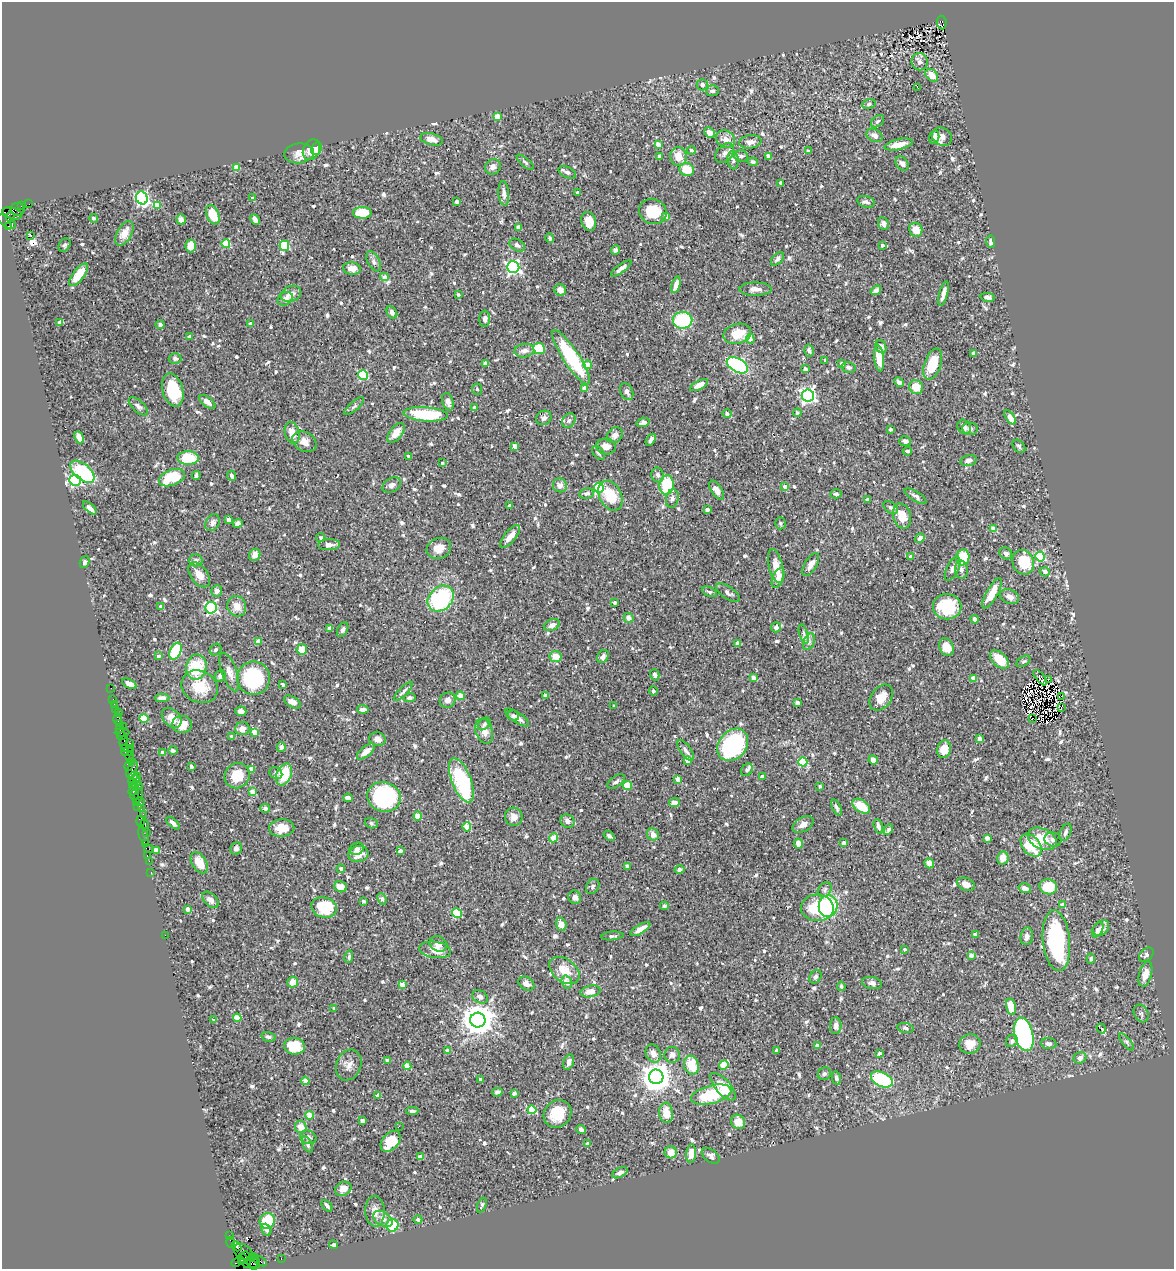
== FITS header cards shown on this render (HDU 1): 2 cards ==
NAXIS1  =                 1172
NAXIS2  =                 1267

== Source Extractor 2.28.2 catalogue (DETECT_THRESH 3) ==
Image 1172 x 1267 px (HDU 1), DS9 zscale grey, 1 PNG px = 1 image px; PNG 1176 x 1271 px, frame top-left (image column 1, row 1267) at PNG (2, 2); each listed source drawn as its Kron ellipse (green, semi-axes under 4 px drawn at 4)
Background 0.419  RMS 0.018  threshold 0.055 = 3 sigma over >= 5 px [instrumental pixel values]
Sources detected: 777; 1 with non-positive FLUX_AUTO (blend fragments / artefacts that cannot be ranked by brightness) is neither listed nor drawn; of the other 776, the 500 brightest by FLUX_AUTO listed and drawn (276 fainter detections omitted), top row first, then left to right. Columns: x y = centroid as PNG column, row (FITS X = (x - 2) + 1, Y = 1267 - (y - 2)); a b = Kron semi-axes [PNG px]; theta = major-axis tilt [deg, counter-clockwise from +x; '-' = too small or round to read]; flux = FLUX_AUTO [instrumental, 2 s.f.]
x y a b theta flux
942 22 7 4 -83 300
920 62 9 8 - 4.8
932 75 7 5 -44 11
702 85 6 5 - 4.1
917 87 2 2 - 7.1
712 91 6 5 - 3.1
869 104 7 4 12 2.5
497 116 4 4 - 16
878 121 7 5 39 2.4
709 133 5 5 - 9.3
874 135 8 6 -29 5.6
934 137 7 5 76 7.7
942 137 10 8 -30 6.8
432 139 11 6 -14 8.8
725 139 10 8 -32 9.5
750 142 11 6 9 7.4
658 145 4 4 - 12
899 145 14 5 12 11
317 149 7 5 64 8.8
311 150 11 8 64 17
691 150 4 3 - 2.4
808 151 4 4 - 2.4
299 153 15 10 7 9.5
725 153 11 7 51 5.2
659 156 3 3 - 5.2
678 156 9 8 - 16
741 156 7 6 - 3.8
768 156 4 3 - 7
733 160 9 5 -83 2.8
525 162 10 4 -41 2.4
753 162 5 4 - 3
902 163 8 5 -56 4.8
237 167 4 4 - 19
493 167 8 7 - 5.3
687 170 7 6 - 26
567 172 9 5 -27 3.4
781 183 4 3 - 6.3
578 192 4 3 - 5.2
504 193 12 5 -85 5.9
142 198 6 5 - 240
253 198 3 3 - 3.5
457 202 4 3 - 3.7
866 202 9 5 -15 3.6
29 204 2 2 - 5.1
157 205 4 4 - 24
22 206 3 2 - 19
18 209 7 6 - 76
653 211 14 12 -23 29
12 213 10 5 -18 460
362 213 9 6 -1 34
213 215 10 6 -68 24
666 216 4 3 - 8.5
10 217 5 3 - 120
94 218 4 4 - 2.7
181 219 5 4 - 7.1
255 219 5 4 - 7.3
589 221 10 7 -73 17
6 222 10 5 -35 34
883 223 7 5 -68 4.7
9 227 4 3 - 77
518 227 4 3 - 5.6
916 230 7 6 - 13
124 233 13 7 61 14
31 236 4 2 - 3.1
550 238 5 4 - 3
991 242 6 4 -83 3.2
226 244 4 4 - 38
64 245 7 5 59 2.4
517 245 8 5 -32 4
882 245 3 3 - 4.4
191 246 6 5 - 19
284 246 5 5 - 60
615 250 5 4 - 3.2
777 259 8 4 47 3
373 261 11 6 -63 4
513 267 6 6 - 280
352 268 9 6 -8 11
621 268 12 4 36 4.7
79 275 13 5 52 19
384 277 4 4 - 9.1
676 285 8 4 74 9.7
755 289 16 6 0 8.3
560 290 6 5 - 8.1
876 290 6 4 37 5.5
291 294 10 8 20 7.1
458 294 4 4 - 2.5
944 294 12 3 75 6.3
988 297 7 4 -7 3.6
285 299 8 6 37 6.3
392 312 7 5 -62 4.4
485 319 8 5 88 3.6
683 320 10 8 2 72
60 322 4 3 - 5.2
250 324 4 3 - 6.6
160 325 4 4 - 3.5
737 334 14 10 14 26
190 337 4 3 - 3.4
750 339 5 4 - 6.3
881 347 7 5 -62 5.9
539 348 6 5 - 35
524 351 10 6 9 6.7
809 351 6 4 -76 3
974 353 4 3 - 7
571 357 32 8 -57 100
175 358 6 5 - 2.6
879 358 13 5 -84 21
825 360 3 3 - 2.4
485 363 4 3 - 7.2
841 364 3 3 - 5.4
933 364 16 8 71 35
588 365 4 4 - 23
737 365 11 6 -29 180
849 367 7 5 -14 3.3
805 369 4 3 - 6.9
363 375 5 5 - 85
899 382 5 4 - 4.2
699 385 10 4 27 9.7
916 387 7 6 - 19
585 388 4 4 - 15
477 389 5 5 - 2.4
173 390 17 10 -75 47
627 392 9 6 -64 4.4
808 396 6 6 - 360
207 402 9 4 -38 6.1
448 402 9 5 -74 6.7
138 406 12 5 -43 4.3
354 406 12 4 40 2.7
475 407 3 3 - 3.7
797 413 4 4 - 2.4
425 414 22 7 -4 65
727 414 4 4 - 3.7
1010 417 8 4 -54 15
544 418 8 7 - 4.5
569 420 8 6 56 3.3
643 422 6 4 16 5.1
964 427 7 6 - 5
891 429 3 3 - 2.7
970 429 8 6 -5 4.3
292 433 11 7 -75 12
396 433 11 6 51 12
615 435 9 7 44 5.9
79 437 6 4 -64 8.4
651 440 6 3 57 3.3
905 441 6 5 - 5.2
304 442 12 9 -30 10
515 446 4 4 - 11
1019 446 7 5 -47 2.5
606 447 10 8 -8 9.4
907 451 4 4 - 2.9
598 453 8 5 -51 2.9
409 456 4 3 - 2.6
188 458 10 7 -1 47
968 460 8 5 15 5.7
442 463 4 3 - 2.4
82 472 14 7 -40 98
658 475 7 6 - 4.3
196 476 4 3 - 3.2
232 476 5 4 - 3.2
172 478 13 8 20 50
75 480 6 5 - 160
392 485 10 7 34 5.4
560 485 7 7 - 6
667 485 9 7 81 54
785 486 4 4 - 6.3
599 488 5 5 - 93
717 490 11 5 -57 8.3
586 493 7 5 10 3.3
836 494 5 4 - 3.6
610 496 16 11 -62 34
916 496 12 5 -32 3.5
672 498 9 6 80 4.4
867 500 4 3 - 4.1
509 505 3 3 - 2.3
90 508 8 4 -42 5.5
891 508 8 5 -37 2.8
707 509 4 3 - 7.2
902 516 13 8 -73 19
228 520 4 4 - 9
213 523 9 6 61 5.2
238 523 5 4 - 4.1
780 523 6 5 - 2.3
994 529 4 4 - 23
510 536 14 5 50 11
321 538 4 4 - 2.5
920 538 5 4 - 4.5
329 545 11 5 3 5
439 548 12 10 24 14
1006 553 6 5 - 4
255 555 6 5 - 7.2
1040 556 5 4 - 94
911 557 4 3 - 8.4
963 557 8 6 76 36
195 560 7 6 - 3.4
84 562 6 4 65 2.8
1023 562 12 10 -67 34
811 565 13 6 59 7.3
776 566 17 7 -77 13
952 569 13 6 64 6
961 570 9 6 -84 4.8
1045 572 5 4 - 6.3
199 575 14 8 -55 12
778 578 10 5 69 12
217 591 6 5 - 4.7
709 592 8 4 -25 2.3
728 593 14 6 -34 4.7
992 593 17 5 61 16
1010 597 10 7 -23 9
441 599 14 11 43 120
615 603 4 3 - 3.8
237 606 10 9 - 12
161 607 3 3 - 5.4
947 607 14 12 -1 44
211 608 6 5 - 180
629 618 5 5 - 6.6
975 619 4 3 - 4.6
552 625 8 5 24 5.6
776 627 5 5 - 5.1
330 628 4 3 - 5.4
343 630 8 5 63 3.5
804 634 10 3 -72 2.7
258 641 4 4 - 14
809 642 9 5 66 3.6
737 643 4 3 - 5.8
946 647 9 7 -63 14
302 649 5 5 - 20
216 650 6 5 - 2.8
176 651 9 5 66 74
158 656 4 3 - 3.7
556 656 6 5 - 15
603 657 7 5 53 4.5
999 659 11 7 -44 22
1023 661 8 4 35 2.3
196 667 13 10 78 47
229 672 20 7 -70 9.3
655 675 6 4 -71 3.3
220 676 6 5 - 4.1
253 678 16 16 - 110
753 678 4 4 - 11
973 678 4 4 - 18
1040 678 9 3 -50 3.9
1048 679 3 2 - 2.3
129 684 8 4 -26 7.7
283 685 3 3 - 4
200 687 19 15 -29 30
111 688 2 2 - 5.9
403 691 12 4 46 3.1
653 691 4 4 - 3.6
545 695 4 3 - 2.6
460 696 4 4 - 19
1061 696 2 2 - 360
162 698 7 4 3 7.5
410 698 6 4 13 3.3
881 698 14 10 55 15
113 699 2 2 - 13
448 700 8 7 - 5.5
292 702 9 5 -31 7.5
797 703 4 3 - 4.8
114 705 3 2 - 17
614 706 4 3 - 2.3
1061 708 3 2 - 1700
115 709 4 3 - 77
363 709 5 3 - 4.6
241 711 5 4 - 5.6
118 713 2 2 - 3.8
513 716 6 5 - 3.6
144 718 4 4 - 50
172 718 11 8 -46 12
517 718 14 5 -33 7.7
1032 718 2 2 - 2500
118 719 5 4 - 30
119 724 3 3 - 43
182 724 10 8 2 18
484 724 7 5 45 2.5
123 726 3 2 - 10
119 728 3 2 - 22
242 729 7 6 - 7.1
484 731 13 8 -70 9.6
122 732 7 3 0 93
255 732 4 4 - 15
121 736 4 3 - 65
232 736 3 3 - 3.5
979 738 4 3 - 8.4
377 739 8 7 - 8.2
124 742 7 3 82 74
130 743 3 2 - 44
733 745 17 14 51 160
281 747 5 4 - 6.1
124 749 4 3 - 30
131 749 4 2 - 43
944 749 9 7 75 16
686 750 12 5 -54 4.8
173 751 5 4 - 2.3
128 752 6 2 0 51
366 752 11 5 40 10
163 753 4 3 - 6.6
129 757 2 2 - 21
873 760 4 4 - 8
131 761 2 2 - 15
688 761 4 4 - 17
803 762 4 4 - 76
128 766 4 3 - 47
191 766 3 3 - 4.3
132 769 9 4 66 180
251 769 4 3 - 8.7
747 770 7 5 49 2.7
276 773 7 5 -33 2.6
284 774 11 7 68 34
133 776 4 3 - 45
237 776 13 12 - 24
762 777 4 3 - 5
137 779 6 2 -87 74
678 779 4 4 - 12
134 780 6 3 25 96
461 780 23 9 -68 100
616 782 10 5 35 3.7
132 785 4 2 - 54
137 785 6 2 -18 52
627 785 4 4 - 43
820 786 3 3 - 2.7
134 791 5 3 - 82
252 792 4 4 - 16
134 794 5 3 - 45
138 796 8 4 71 120
384 797 17 14 -18 150
348 798 5 4 - 7.5
136 802 3 3 - 21
140 802 5 3 - 83
674 803 5 4 - 9.6
861 806 10 6 -34 25
138 807 4 3 - 36
837 807 9 4 -67 2.9
265 808 5 4 - 3
141 809 3 2 - 22
143 814 2 2 - 41
418 816 4 4 - 26
514 817 9 8 - 7.9
140 821 6 4 -89 33
567 821 7 6 - 5.3
173 823 8 3 -43 4.2
371 823 7 5 -18 2.3
145 824 4 3 - 53
803 824 11 7 30 6.8
878 826 8 4 -73 4.1
467 827 4 4 - 31
282 828 12 9 1 16
888 829 5 4 - 4.4
147 832 3 2 - 27
1065 832 9 5 67 3.3
653 834 6 5 - 7.7
143 836 9 3 -71 76
609 836 6 4 -38 3.2
553 838 5 4 - 24
987 838 4 4 - 6.6
1042 839 15 10 -26 25
1053 839 8 7 - 3.7
798 843 5 4 - 8.4
844 843 4 3 - 6.1
145 844 4 3 - 41
1031 845 13 8 -51 44
236 848 6 5 - 4.2
149 849 4 2 - 37
357 849 7 6 - 3.8
156 850 4 4 - 15
400 851 4 3 - 5.1
358 854 10 8 13 13
147 855 3 2 - 21
1003 858 6 5 - 14
149 861 2 2 - 15
199 863 11 7 -58 17
929 863 5 4 - 7.8
627 866 4 3 - 4.6
341 869 4 4 - 3.4
679 869 5 4 - 6.8
151 873 3 2 - 16
966 884 9 6 -23 8.2
593 886 8 6 58 3
340 887 6 5 - 10
1048 887 9 7 -18 36
1025 888 6 4 -17 5.4
825 889 8 6 60 3.1
575 897 7 6 - 4.8
382 899 6 4 -68 2.5
210 900 10 6 -45 6.3
364 901 3 3 - 2.7
1063 905 4 4 - 15
664 906 4 4 - 2.4
828 906 11 9 83 90
324 907 13 10 -17 48
817 908 16 13 -3 47
188 909 4 4 - 8.5
457 913 5 4 - 63
561 924 7 5 -71 9.5
1101 928 9 6 44 9.3
640 929 11 4 31 9.4
1098 930 8 5 63 4.3
165 935 2 2 - 23
975 935 4 3 - 7
612 936 11 4 6 2.8
1027 936 9 6 79 5
1056 941 31 13 -84 150
438 944 9 7 -26 8
905 949 3 3 - 2.5
435 950 16 8 -8 14
971 955 4 4 - 7.9
1146 955 8 5 44 3.5
349 957 6 4 79 2.7
1091 958 5 4 - 2.3
564 970 17 11 -36 19
1145 974 13 6 75 11
815 977 7 5 57 3
293 982 5 5 - 12
567 982 7 5 -71 8.5
526 983 9 6 -33 6.1
872 983 10 6 -10 4.7
402 985 4 4 - 13
841 986 4 3 - 2.3
591 991 10 5 13 12
480 997 8 6 -32 4.3
1011 1007 8 5 -79 22
334 1008 3 3 - 3
1141 1014 9 7 -60 3.3
237 1018 4 4 - 22
214 1020 4 3 - 3.1
478 1020 7 7 - 2200
836 1026 8 5 86 5.7
905 1028 8 5 -9 2.8
1101 1028 5 3 - 23
1024 1034 17 9 -76 320
268 1037 7 4 -13 2.7
1012 1041 6 5 - 3.2
1127 1042 10 4 -52 2.8
1049 1043 8 5 -7 4
970 1044 11 9 16 12
294 1046 10 8 -8 30
817 1046 4 4 - 7.5
447 1051 4 4 - 7.3
776 1051 4 3 - 2.8
653 1053 9 7 -65 7.1
879 1053 4 3 - 2.3
672 1055 8 8 - 5.5
1080 1058 6 5 - 5.2
387 1060 4 3 - 7.3
569 1062 8 5 73 5.7
349 1065 16 12 68 9.8
691 1065 9 7 -77 28
724 1065 5 4 - 31
407 1066 4 4 - 23
824 1074 7 6 - 2.5
656 1077 7 7 - 1800
836 1078 7 4 -76 2.8
480 1079 4 4 - 2.3
882 1079 11 7 -25 92
305 1081 4 4 - 15
723 1087 17 7 -48 21
497 1092 5 4 - 3.7
514 1093 4 3 - 4.8
711 1095 20 9 15 59
378 1096 4 3 - 6.1
532 1110 4 4 - 53
412 1111 6 3 -1 2.8
666 1113 10 7 -84 18
557 1114 14 13 - 31
310 1115 4 4 - 20
362 1121 4 3 - 5.2
738 1122 7 6 - 13
399 1126 2 2 - 23
301 1127 6 6 - 12
581 1130 5 4 - 3.3
308 1137 8 6 -22 4.4
391 1141 12 8 48 29
307 1144 8 4 -65 2.7
588 1144 3 3 - 6.1
671 1152 6 6 - 12
691 1153 9 5 87 12
711 1156 10 6 -36 4.2
420 1157 4 4 - 9.8
620 1173 8 4 26 4.4
343 1189 8 6 26 9.4
482 1205 8 3 68 2.3
327 1206 6 3 -50 2.9
375 1211 15 9 -87 11
383 1219 10 6 -32 6.1
418 1220 4 4 - 2.8
267 1221 8 7 - 35
392 1225 6 6 - 47
266 1230 6 4 -68 3.2
230 1236 2 2 - 6.3
231 1242 5 2 - 25
333 1245 4 3 - 2.8
236 1246 5 3 - 63
243 1252 10 7 -34 210
246 1256 5 3 - 310
243 1258 5 3 - 310
281 1259 3 2 - 16
253 1261 7 5 83 140
260 1261 8 2 -31 39
242 1262 3 3 - 110
236 1263 5 3 - 14
247 1263 4 2 - 14
255 1264 6 5 - 62
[276 fainter detections neither listed nor drawn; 1 non-positive-flux detection neither listed nor drawn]